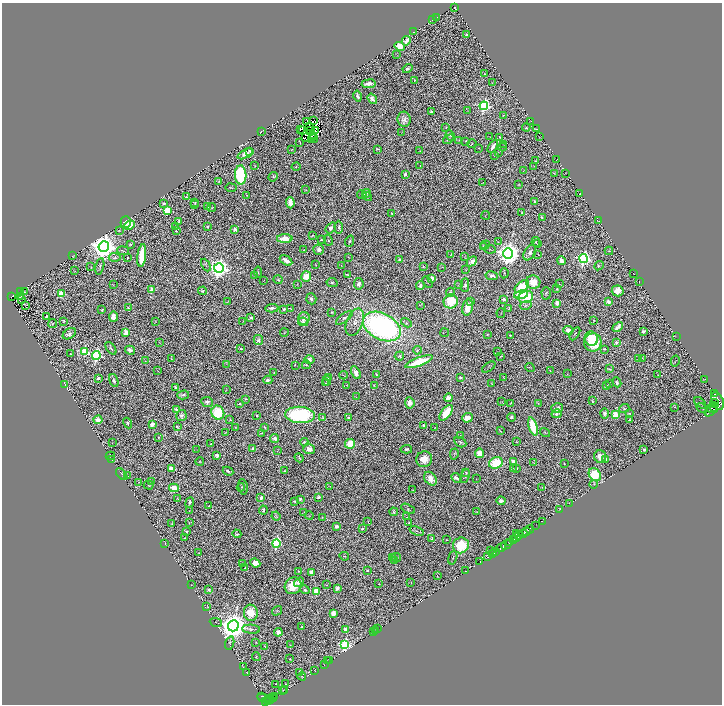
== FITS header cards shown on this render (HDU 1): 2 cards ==
NAXIS1  =                 1440
NAXIS2  =                 1404

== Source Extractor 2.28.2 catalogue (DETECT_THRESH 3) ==
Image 1440 x 1404 px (HDU 1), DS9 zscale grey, zoomed out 1/2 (1 PNG px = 2 x 2 image px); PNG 724 x 706 px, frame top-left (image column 1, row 1403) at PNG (2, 3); each listed source drawn as its Kron ellipse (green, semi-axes under 4 px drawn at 4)
Background 0.88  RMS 0.035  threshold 0.104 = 3 sigma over >= 5 px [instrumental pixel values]
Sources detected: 649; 83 cannot appear on this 1/2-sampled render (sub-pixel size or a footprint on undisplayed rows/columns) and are neither listed nor drawn; of the other 566, the 500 brightest by FLUX_AUTO listed and drawn (66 fainter detections omitted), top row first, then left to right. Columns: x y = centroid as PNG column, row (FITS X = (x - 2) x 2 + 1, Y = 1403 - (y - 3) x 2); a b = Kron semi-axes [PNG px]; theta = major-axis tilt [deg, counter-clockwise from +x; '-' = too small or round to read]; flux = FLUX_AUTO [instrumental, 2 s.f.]
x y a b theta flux
455 7 2 1 - 2.1
437 17 2 1 - 2.3
432 20 3 1 - 3.4
414 32 2 1 - 2.2
466 35 2 2 - 29
406 41 5 3 - 43
399 46 5 4 - 130
397 54 3 1 - 2.1
407 68 5 3 - 14
484 74 2 1 - 3.5
414 80 3 2 - 4
492 83 2 1 - 3
369 84 7 3 7 38
358 96 5 3 - 22
372 99 6 4 -55 27
484 106 4 4 - 1300
467 111 3 1 - 3.3
432 112 3 3 - 12
503 116 2 1 - 2.1
404 119 7 6 - 32
314 121 3 1 - 5.4
531 121 3 1 - 2.2
306 122 2 1 - 11
310 127 2 1 - 13
446 127 2 2 - 6.4
526 127 4 3 - 7.7
301 129 2 2 - 20
536 129 2 1 - 3
303 130 2 1 - 3.8
261 131 2 1 - 2.3
310 131 2 1 - 4
316 131 3 1 - 3.7
402 132 3 2 - 2.2
313 135 3 1 - 4.4
450 136 5 4 - 10
313 137 2 1 - 6.2
490 137 3 2 - 3.5
499 137 3 2 - 4.7
540 137 3 1 - 2.7
305 138 2 1 - 9.6
313 139 5 1 - 34
448 139 6 3 33 11
459 140 3 3 - 3.3
466 141 2 2 - 4.4
300 142 2 1 - 2.9
472 144 4 3 - 4.3
504 144 3 1 - 2.5
493 146 7 3 57 38
503 147 4 1 - 3
479 148 3 2 - 4
377 149 3 2 - 7.6
291 150 4 2 - 4.7
250 151 4 3 - 12
420 151 2 1 - 2.1
498 153 4 2 - 4.2
245 154 8 4 27 48
494 155 2 1 - 2.6
556 160 2 1 - 2.4
536 161 3 2 - 3.7
420 165 2 1 - 3
255 166 4 3 - 5.5
534 166 3 2 - 2.5
296 167 4 3 - 5
523 171 3 2 - 2.4
565 173 2 1 - 2.3
405 174 2 2 - 57
554 174 3 1 - 3.5
241 175 9 6 -88 790
273 177 5 4 - 8.5
219 181 3 2 - 5.4
483 183 2 2 - 2.1
518 185 3 2 - 4.6
231 188 5 2 - 5.2
306 190 4 2 - 3.1
366 193 4 3 - 6.7
580 194 2 1 - 3.1
247 195 3 2 - 4.7
362 195 4 3 - 9.5
367 196 5 3 - 16
186 197 3 3 - 5.8
195 202 4 3 - 4.2
535 202 2 2 - 43
164 203 4 2 - 13
290 203 6 4 -88 58
195 205 4 3 - 3.6
208 207 3 2 - 4.4
212 208 4 2 - 3.8
167 211 3 3 - 430
391 213 2 2 - 5.3
522 213 3 3 - 7.5
486 215 4 1 - 3.3
542 218 4 3 - 12
179 221 3 3 - 10
598 221 3 2 - 2.9
126 222 6 5 - 25
130 225 5 4 - 100
208 226 2 2 - 6.3
176 227 3 3 - 3.2
339 227 6 3 -86 14
331 228 6 4 52 24
119 230 2 1 - 2.2
235 230 2 2 - 78
176 231 3 3 - 7.3
312 235 3 2 - 5.6
285 239 8 4 1 110
321 240 4 2 - 4.3
328 240 5 2 - 6.2
350 241 6 2 71 11
498 242 2 1 - 2.7
536 242 5 3 - 8.6
130 244 3 2 - 7.4
537 244 4 2 - 4.1
485 245 5 3 - 9
104 246 5 5 - 12000
483 246 3 3 - 8.1
490 249 6 2 -6 4.4
304 250 3 2 - 2.5
319 250 5 5 - 29
123 251 6 3 -9 9.4
609 251 4 3 - 6
508 253 5 5 - 7800
530 253 8 5 58 38
538 254 3 2 - 3.2
142 255 11 4 83 310
451 255 2 1 - 2.6
73 256 2 1 - 2.3
465 256 3 2 - 2.3
115 257 6 4 -4 15
349 257 4 2 - 2.4
128 258 3 2 - 15
584 259 4 4 - 1900
286 260 7 3 -31 46
400 260 4 2 - 9.4
472 261 6 4 44 44
561 261 4 4 - 41
316 264 3 2 - 3.4
206 265 7 3 -63 8.4
341 265 3 1 - 2.2
100 266 8 3 78 11
423 266 3 2 - 4.3
599 266 5 4 - 12
91 267 4 2 - 4
442 267 3 2 - 2.6
219 268 5 5 - 4800
466 269 3 1 - 2.7
75 271 3 2 - 3.3
258 272 6 3 -84 5.9
504 273 5 3 - 6.2
634 274 2 1 - 3.3
254 275 3 2 - 3.5
347 275 3 2 - 5.5
306 276 5 5 - 110
492 276 6 3 -11 17
432 278 3 3 - 53
264 280 4 2 - 2.1
278 280 4 3 - 7.5
427 282 6 3 -58 8.4
533 282 7 7 - 94
639 282 2 1 - 2.2
332 283 5 4 - 11
297 284 2 1 - 2.6
359 284 6 5 - 25
559 284 4 2 - 4.9
113 285 3 2 - 2.6
459 285 2 2 - 3
465 285 7 3 -88 12
420 286 4 3 - 26
522 287 8 5 37 220
557 289 2 2 - 9.7
152 290 4 4 - 64
20 291 3 1 - 2.9
202 291 4 3 - 9
618 291 6 5 - 68
24 292 3 2 - 4.3
450 292 4 4 - 13
546 293 6 4 -86 10
61 294 3 3 - 280
521 294 7 4 12 150
12 296 3 1 - 20
21 296 2 1 - 2.9
526 297 7 6 - 200
21 299 3 2 - 2.2
311 299 6 5 - 13
504 299 3 2 - 19
228 301 4 1 - 2.5
451 301 7 7 - 260
471 301 2 2 - 36
608 302 3 3 - 36
557 303 3 3 - 53
420 305 2 2 - 2.8
526 305 6 4 14 12
25 306 4 1 - 2.8
467 307 8 5 77 130
128 308 4 3 - 8.3
272 308 7 4 4 23
291 308 3 2 - 5.1
509 308 3 1 - 2.6
284 309 3 2 - 19
102 310 3 2 - 7
332 312 4 3 - 5.9
501 313 5 2 - 3.6
47 316 3 3 - 13
113 317 5 4 - 48
251 317 3 2 - 8.9
304 318 6 6 - 43
344 318 10 4 37 20
594 320 2 2 - 4.1
64 321 3 2 - 6.1
155 321 2 1 - 2.7
243 321 2 2 - 2.3
303 322 5 4 - 11
355 322 14 8 69 67
406 323 6 4 -30 11
53 324 5 3 - 8.2
382 327 20 13 -28 2300
618 327 6 3 45 32
568 330 5 4 - 76
643 331 3 3 - 16
126 333 3 3 - 130
284 333 4 2 - 4.5
445 333 4 1 - 2.4
69 334 7 5 34 28
487 334 3 2 - 4.6
575 334 7 3 57 11
510 335 3 2 - 7
676 337 3 1 - 2.1
591 339 7 6 - 200
258 340 5 5 - 16
159 342 3 2 - 2.7
593 342 9 8 - 400
616 342 3 2 - 13
111 348 7 3 -53 8.4
241 349 3 2 - 6.2
604 349 4 3 - 8.7
130 350 5 4 - 28
417 350 4 3 - 6.8
85 351 4 3 - 360
497 352 3 1 - 2.2
71 354 3 2 - 7.1
96 355 4 4 - 1100
399 356 5 4 - 10
501 356 3 2 - 3.3
638 358 2 1 - 2.6
171 359 3 2 - 3
643 359 3 1 - 3.7
309 360 5 4 - 21
145 361 2 2 - 3
675 361 6 1 77 2.6
419 362 14 4 20 260
226 364 3 2 - 3.7
295 365 2 2 - 4.4
306 365 4 3 - 9.2
489 367 7 2 34 4.9
530 367 5 3 - 5.9
609 369 4 2 - 6.1
158 371 3 2 - 3.2
550 371 2 1 - 2.7
274 373 3 3 - 4.7
356 373 7 4 -64 42
376 374 3 2 - 4.8
567 374 2 2 - 2.9
343 375 4 1 - 3.4
658 375 2 2 - 3.3
460 377 3 3 - 13
98 378 3 3 - 18
329 378 3 3 - 15
504 378 3 1 - 3.7
704 379 3 2 - 3.7
114 380 7 3 -69 15
268 380 4 4 - 19
327 381 4 2 - 4.6
617 382 5 4 - 17
326 383 3 2 - 4.9
492 384 3 2 - 4.2
610 384 4 3 - 4.5
65 385 2 2 - 7.5
347 385 4 2 - 4.3
374 385 3 1 - 3.1
606 386 4 3 - 6.8
176 388 4 3 - 18
226 390 2 2 - 3.4
714 394 2 1 - 100
183 395 6 3 15 17
356 397 2 1 - 2.3
448 398 4 4 - 47
246 399 3 2 - 3.1
592 401 4 2 - 7.3
718 401 9 5 -69 4100
207 402 6 5 - 20
502 402 3 2 - 2.2
410 403 5 5 - 47
511 403 3 2 - 7
538 403 3 2 - 3.6
700 403 7 3 -42 8.6
714 403 5 2 - 330
240 404 2 2 - 5.6
675 407 2 2 - 4.3
713 407 5 2 - 480
557 408 6 5 - 26
624 408 5 4 - 7.8
702 408 6 2 -29 5.4
176 409 3 3 - 14
712 409 6 3 -10 810
711 411 7 2 38 680
218 413 7 6 - 340
446 413 9 4 52 180
605 413 5 4 - 20
630 413 2 2 - 4.5
557 414 5 4 - 18
615 414 3 3 - 260
257 415 2 2 - 4.7
300 415 15 8 -4 770
181 416 5 5 - 24
512 417 4 4 - 14
323 418 3 3 - 5.7
348 418 4 3 - 11
467 418 5 4 - 91
230 419 3 3 - 4.8
98 420 4 4 - 61
629 420 3 2 - 6
127 423 5 4 - 13
152 424 4 3 - 50
424 426 3 3 - 17
533 426 9 4 -72 270
177 427 4 2 - 8.7
235 427 2 2 - 4.1
265 427 3 2 - 7.4
435 428 3 2 - 4.1
500 431 3 2 - 4.3
226 432 3 3 - 4.2
261 433 3 1 - 3.7
545 433 5 2 - 6.6
460 436 3 3 - 4.5
158 437 3 3 - 6.1
275 438 5 4 - 19
516 441 2 2 - 3.6
304 442 4 3 - 11
460 442 6 4 -29 14
112 443 2 1 - 2.6
211 444 3 2 - 5.6
350 444 5 4 - 150
253 448 3 3 - 11
309 449 6 5 - 42
406 449 6 3 4 14
197 450 3 2 - 2.9
644 450 2 2 - 30
277 451 3 2 - 2.3
479 453 5 4 - 69
454 454 5 3 - 7.6
217 455 3 3 - 22
110 456 4 2 - 4.2
600 457 6 6 - 70
299 458 5 2 - 8.2
112 459 2 1 - 2.6
424 459 8 7 - 81
605 459 3 2 - 48
200 462 4 3 - 5.7
513 462 4 3 - 58
496 463 7 5 23 270
533 463 3 1 - 2.6
564 463 2 1 - 3.1
171 468 4 3 - 54
517 468 3 2 - 8.3
513 469 4 3 - 5.1
228 471 5 2 - 14
284 471 3 2 - 6.9
466 473 3 2 - 5.6
122 474 7 2 -46 4.6
595 475 7 5 -50 280
128 476 3 2 - 2.4
465 476 7 4 66 12
457 478 6 3 -32 24
431 479 8 5 -49 77
476 479 3 2 - 2.1
139 482 4 3 - 4.7
151 482 4 3 - 5.2
594 484 4 3 - 4.2
149 485 5 3 - 6.6
330 486 3 3 - 3.9
241 487 4 3 - 5.4
243 487 8 4 -80 15
542 487 3 3 - 4.6
174 488 5 4 - 110
413 490 2 1 - 4.2
318 497 4 2 - 12
178 498 4 3 - 3.5
261 498 2 2 - 41
300 499 3 2 - 14
294 501 3 3 - 8.8
501 501 4 3 - 55
190 502 5 3 - 17
569 503 2 1 - 3
209 506 3 3 - 5.5
408 509 7 3 -29 9.2
560 509 3 2 - 3.5
263 510 4 2 - 8.9
189 511 3 2 - 3.1
394 512 4 3 - 11
477 512 2 2 - 2.9
304 513 3 1 - 2.2
276 516 5 3 - 8.6
309 516 4 3 - 5.3
322 517 3 2 - 3.4
407 517 4 3 - 6.4
542 521 2 1 - 11
189 522 2 1 - 2.2
368 522 3 1 - 3
409 523 2 2 - 7.6
172 524 3 2 - 7.2
337 526 4 3 - 21
535 526 3 1 - 37
362 529 2 2 - 19
530 529 4 2 - 820
187 531 2 2 - 6.7
417 531 7 3 -19 11
526 531 3 1 - 270
517 533 2 1 - 2.6
523 533 4 2 - 440
237 534 4 3 - 11
519 536 3 2 - 88
185 538 2 1 - 4.5
432 538 4 3 - 14
516 538 2 1 - 120
447 540 2 1 - 2.3
514 540 3 1 - 250
510 542 3 1 - 200
165 543 2 2 - 2.6
276 543 4 4 - 810
461 545 8 7 - 300
506 545 5 2 - 310
501 548 5 2 - 1100
491 550 2 1 - 2.8
496 551 2 2 - 420
199 553 2 1 - 2.2
493 553 3 2 - 530
344 556 5 2 - 3.1
393 557 2 1 - 3.3
487 557 3 2 - 110
396 558 5 3 - 11
453 558 7 3 72 8.8
395 560 2 1 - 4.2
480 562 2 1 - 28
242 563 3 2 - 6.1
255 563 5 4 - 63
245 568 2 2 - 6.4
299 571 4 3 - 5.5
367 571 2 2 - 7.6
465 571 2 1 - 2.5
311 572 4 3 - 46
437 576 2 1 - 2.8
299 582 5 4 - 19
411 583 3 2 - 3
191 584 2 1 - 2.7
379 584 2 2 - 3.1
326 585 2 2 - 5.6
293 586 9 8 - 130
337 588 3 2 - 71
209 590 3 2 - 21
305 590 5 3 - 11
316 591 3 3 - 290
206 607 4 1 - 2.6
277 611 5 2 - 4.4
251 613 8 7 - 150
333 613 4 4 - 59
216 622 6 2 -20 6.7
233 626 6 5 - 13000
301 627 2 1 - 2.2
377 628 2 1 - 2.3
251 629 9 4 -4 15
345 630 3 3 - 51
376 630 2 2 - 2.2
374 631 3 2 - 4.4
278 632 4 4 - 36
255 642 3 2 - 3.6
230 643 7 3 74 8.8
290 645 2 2 - 3.7
345 645 4 4 - 1300
265 646 2 1 - 4
256 657 4 3 - 6.5
290 659 2 2 - 6.1
327 660 4 1 - 2.5
329 661 3 2 - 3.2
324 664 2 1 - 3
243 667 3 1 - 2.1
315 670 2 1 - 2.5
246 672 2 1 - 2.4
300 672 3 2 - 2.5
302 676 4 1 - 2.5
275 684 3 2 - 2.1
286 684 3 2 - 2.1
283 690 3 2 - 3.7
285 691 3 2 - 2.6
261 696 2 1 - 21
274 697 2 1 - 17
264 698 6 3 -22 120
269 699 2 2 - 160
273 699 2 1 - 120
271 700 2 1 - 120
269 701 2 1 - 55
265 702 2 2 - 190
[66 fainter detections neither listed nor drawn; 83 sub-pixel or undisplayed-footprint detections neither listed nor drawn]